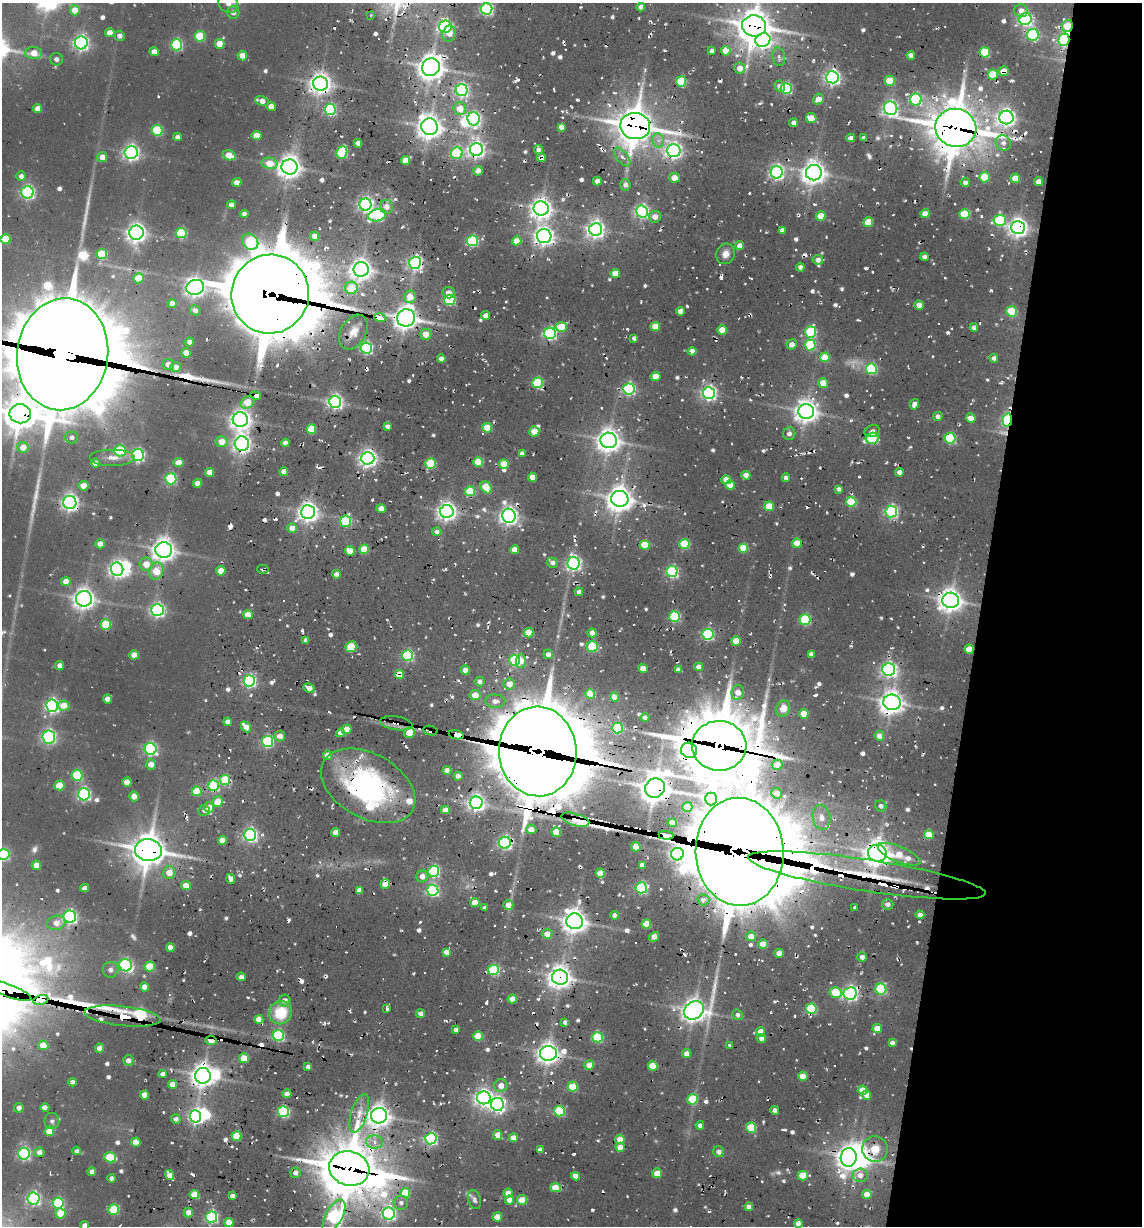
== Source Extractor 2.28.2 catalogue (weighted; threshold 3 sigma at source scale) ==
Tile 8 of 4 x 4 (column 4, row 2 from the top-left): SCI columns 4402-5541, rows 2449-3672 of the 5654 x 5023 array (HDU 1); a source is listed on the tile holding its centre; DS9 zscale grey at full resolution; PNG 1144 x 1228 px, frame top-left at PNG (2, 3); each listed source drawn as its Kron ellipse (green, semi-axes under 4 px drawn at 4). Shown black and unused: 15% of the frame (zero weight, under 2 of 3 exposures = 18% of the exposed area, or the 3 px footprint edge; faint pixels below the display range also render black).
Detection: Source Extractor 2.28.2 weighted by HDU 2 'WHT'; one run over the whole footprint, this tile lists its part. Background 0.102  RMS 0.0093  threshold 0.0421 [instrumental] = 3 sigma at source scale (4.5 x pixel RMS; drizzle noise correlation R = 1.50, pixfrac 1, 0.05/0.05 arcsec/px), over >= 5 px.
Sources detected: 823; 2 too faint to see at this stretch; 7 inside a brighter object's white glare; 88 cosmic-ray / hot-pixel residue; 2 long thin detections or spike segments (spike, bleed or trail) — neither listed nor drawn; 15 inside a brighter listed object's ellipse — not listed separately; of the other 709, all 500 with FLUX_AUTO >= 4.17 (the completeness limit of this list) listed and drawn (209 fainter detections not listed), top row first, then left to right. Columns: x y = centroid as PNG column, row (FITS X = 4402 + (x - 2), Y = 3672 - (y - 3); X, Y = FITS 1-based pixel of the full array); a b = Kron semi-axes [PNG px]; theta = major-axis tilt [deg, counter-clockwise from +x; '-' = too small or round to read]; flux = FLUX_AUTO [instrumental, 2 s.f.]
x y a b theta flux
228 3 10 9 - 10
641 7 4 4 - 6.9
487 9 5 5 - 220
75 10 5 5 - 19
1021 11 6 6 - 8.1
233 12 6 6 - 5.8
371 15 3 3 - 5
1025 19 6 6 - 280
754 26 12 10 -3 2100
1067 26 6 5 - 32
445 27 6 6 - 230
110 33 4 4 - 12
449 33 8 6 70 10
1033 35 6 5 - 150
120 36 5 5 - 5.8
200 36 5 5 - 65
763 40 8 6 23 460
1064 40 6 5 - 230
81 43 6 6 - 390
220 44 5 5 - 25
177 45 5 5 - 140
712 51 4 4 - 5.4
726 51 5 4 - 17
154 52 4 4 - 11
985 52 5 5 - 55
34 53 8 6 -4 17
242 55 5 5 - 13
911 55 4 4 - 7.6
779 57 9 6 -78 5.5
56 59 6 6 - 4.7
431 67 9 8 - 1200
740 68 5 5 - 11
1004 71 5 5 - 15
993 75 5 5 - 47
832 77 6 6 - 410
681 81 5 5 - 58
890 81 5 5 - 32
320 84 7 7 - 870
780 86 6 5 - 8
786 89 5 5 - 110
462 90 6 6 - 240
818 99 6 5 - 12
916 100 6 6 - 120
262 101 7 4 -16 10
271 106 5 4 - 10
891 108 7 6 - 370
38 109 4 4 - 13
460 109 6 6 - 19
330 110 5 5 - 140
1006 117 7 7 - 540
811 118 5 5 - 20
474 119 7 6 - 260
793 123 4 4 - 6.6
635 126 15 13 -10 2500
429 127 8 8 - 1100
561 127 4 4 - 6.8
956 128 20 19 - 3600
157 130 5 5 - 86
256 135 5 4 - 18
177 137 4 4 - 5.7
851 138 4 4 - 8
864 138 4 4 - 5.7
658 140 7 6 - 6
358 143 4 4 - 7.8
1003 143 8 7 - 6.3
476 149 6 6 - 440
538 150 5 4 - 5.2
674 150 7 6 - 390
342 152 6 5 - 100
131 153 6 6 - 430
457 153 6 5 - 96
229 155 7 5 -18 20
102 157 5 5 - 12
622 157 11 5 -51 5.9
541 158 4 4 - 10
405 160 4 4 - 16
270 163 8 5 -12 20
289 167 8 7 - 960
478 171 5 4 - 8.6
777 172 6 6 - 320
814 173 8 7 - 990
21 176 5 5 - 5.4
985 177 5 5 - 42
674 178 5 4 - 13
1015 178 5 5 - 25
597 181 4 4 - 8.4
237 182 4 4 - 10
965 182 5 4 - 5.1
1038 182 4 4 - 10
625 185 6 5 - 4.5
28 192 6 6 - 260
365 204 6 6 - 300
231 205 4 4 - 5.8
386 207 7 6 - 9.1
541 208 7 7 - 810
642 212 6 6 - 280
244 214 4 4 - 5.2
925 214 4 4 - 15
965 214 5 5 - 60
377 215 9 6 17 120
821 216 5 4 - 25
655 217 6 6 - 9.8
1000 220 6 5 - 100
868 222 5 4 - 29
1018 227 7 6 - 660
596 229 6 6 - 570
782 230 4 4 - 4.2
136 233 7 7 - 670
181 233 5 5 - 83
315 236 4 4 - 14
544 236 7 7 - 580
5 239 5 5 - 36
473 241 5 5 - 120
517 241 5 4 - 16
250 242 9 7 -42 87
740 246 4 4 - 13
102 254 5 5 - 72
726 254 10 9 - 10
924 257 4 4 - 5.1
818 260 5 4 - 6.6
415 263 6 6 - 330
800 267 4 4 - 5.3
361 269 7 7 - 800
615 273 4 4 - 21
138 278 5 5 - 33
195 287 9 7 14 670
351 288 6 6 - 30
448 293 6 6 - 6.7
270 294 39 39 - 11000
410 297 6 6 - 18
450 300 5 5 - 100
172 304 4 4 - 9.7
919 305 4 4 - 12
195 310 5 5 - 6.1
680 311 4 4 - 8
1011 311 5 5 - 66
485 315 4 4 - 7.2
380 318 6 3 -11 470
406 318 9 8 - 1000
655 326 5 4 - 20
561 327 5 5 - 35
974 327 4 4 - 5.8
722 330 5 4 - 23
353 332 19 12 60 16
811 332 6 5 - 100
550 333 6 6 - 200
426 334 5 5 - 15
634 338 4 4 - 4.3
189 342 5 4 - 4.8
792 344 5 5 - 9.7
810 345 5 5 - 91
366 348 5 5 - 190
692 351 4 4 - 12
186 353 5 4 - 15
63 354 56 45 82 22000
825 357 5 5 - 37
994 358 4 4 - 5
441 359 4 4 - 5.9
168 364 6 5 - 9.4
176 367 5 5 - 9.1
871 369 5 5 - 100
655 377 5 4 - 16
537 383 5 5 - 92
823 383 5 5 - 18
629 389 5 5 - 190
709 393 6 6 - 340
256 396 5 3 - 51
248 402 7 5 36 26
335 402 6 6 - 340
914 404 5 4 - 6.5
806 411 8 7 - 980
20 414 11 9 -8 2000
938 416 5 4 - 5.4
971 418 5 4 - 14
240 420 7 7 - 750
1007 420 7 4 79 140
387 426 4 4 - 4.5
487 428 5 4 - 34
311 429 5 5 - 46
534 431 5 5 - 22
872 431 8 5 17 4.9
789 434 6 6 - 5.2
72 437 6 6 - 4.7
872 438 6 5 - 100
950 438 5 5 - 110
609 440 8 7 - 1000
222 442 6 5 - 15
285 443 4 4 - 6.4
242 444 7 7 - 530
23 447 5 5 - 16
120 451 6 5 - 79
522 453 4 4 - 5.3
138 455 6 6 - 230
112 457 23 8 0 12
368 458 6 6 - 530
478 462 5 5 - 40
95 463 4 4 - 11
179 463 5 4 - 18
431 463 5 5 - 63
504 464 5 5 - 31
210 472 4 4 - 15
284 472 4 4 - 10
899 472 4 4 - 5.7
746 475 4 4 - 12
533 477 4 4 - 19
786 478 4 4 - 4.9
171 479 5 5 - 130
726 480 5 4 - 13
197 483 4 4 - 11
730 485 5 4 - 17
84 486 5 5 - 20
486 487 7 5 -52 37
839 489 4 4 - 4.3
470 491 5 5 - 46
620 499 8 8 - 1200
70 502 6 6 - 500
851 502 5 5 - 71
769 506 5 5 - 31
381 509 4 4 - 17
447 511 7 6 - 590
308 512 7 7 - 710
891 512 6 6 - 220
509 516 7 6 - 550
346 521 6 5 - 83
292 528 5 5 - 12
437 532 4 4 - 4.4
797 543 5 4 - 22
100 544 4 4 - 12
684 544 5 5 - 64
645 545 5 4 - 40
744 548 5 5 - 37
364 549 4 4 - 28
164 550 8 7 - 1100
515 550 4 4 - 14
350 551 5 4 - 20
552 563 6 5 - 5.3
574 563 6 6 - 310
146 564 6 6 - 17
117 569 7 6 - 440
263 569 6 3 -3 6.3
156 571 9 7 73 25
221 571 5 4 - 19
672 572 5 5 - 170
336 574 4 4 - 6
66 581 4 4 - 15
579 592 4 4 - 5.6
84 599 8 7 - 820
951 600 8 7 - 980
157 610 6 6 - 310
248 615 4 4 - 18
674 616 5 5 - 100
805 619 5 5 - 110
106 624 5 5 - 57
529 633 5 5 - 27
592 633 4 4 - 8
708 634 5 5 - 140
306 640 4 4 - 4.9
736 641 5 4 - 18
351 647 6 5 - 49
592 647 5 5 - 61
969 649 4 4 - 19
548 654 5 4 - 6
811 654 4 4 - 4.6
134 655 5 4 - 19
408 655 5 5 - 130
515 660 5 5 - 130
521 661 7 5 87 9.8
59 665 4 4 - 6.9
699 667 4 4 - 7.7
643 668 5 4 - 9
889 669 6 6 - 360
465 670 4 4 - 9
678 670 4 4 - 5.4
399 674 4 4 - 25
249 681 5 5 - 220
480 682 5 5 - 5.6
509 684 5 5 - 13
309 688 6 4 -27 11
738 692 7 6 - 12
590 694 5 4 - 31
475 695 5 5 - 18
614 697 5 4 - 14
108 699 4 4 - 12
495 701 10 6 -3 8.5
892 702 9 8 - 1000
64 705 5 5 - 18
52 706 6 6 - 310
783 709 8 7 - 13
804 714 5 4 - 23
645 718 4 4 - 6.3
228 722 4 4 - 8.4
396 723 16 7 -9 9.7
246 727 6 4 -48 18
617 728 5 5 - 98
347 729 5 4 - 23
430 731 7 5 -13 4.5
340 733 4 4 - 8.6
409 733 5 5 - 24
456 735 7 4 -12 1300
280 736 5 5 - 11
879 736 5 4 - 9.8
49 737 6 6 - 230
267 741 5 5 - 160
719 746 27 25 -2 6200
151 749 6 6 - 230
689 750 8 7 - 330
538 751 45 39 -87 13000
328 755 4 4 - 15
151 764 5 5 - 11
777 765 5 5 - 15
447 770 4 4 - 9.5
77 775 5 5 - 87
458 776 4 4 - 7
225 780 5 5 - 63
127 782 4 4 - 16
59 785 5 5 - 29
213 786 5 5 - 130
368 786 51 32 -29 240
655 788 10 9 - 1700
197 791 5 5 - 32
777 793 5 5 - 7.6
84 794 6 6 - 230
134 796 5 4 - 15
711 799 6 6 - 190
218 802 5 5 - 22
476 803 6 6 - 440
881 806 5 5 - 5.1
209 807 5 5 - 11
687 807 5 5 - 14
204 810 5 5 - 4.2
445 810 4 4 - 10
821 817 12 9 -80 10
575 820 14 6 -17 290
672 823 4 4 - 16
531 829 5 5 - 13
335 832 4 4 - 13
556 832 5 4 - 25
250 835 6 6 - 280
666 835 7 3 -7 940
929 835 5 4 - 28
222 840 4 4 - 12
505 843 6 6 - 250
636 847 5 4 - 17
148 850 13 11 -7 2600
740 852 54 44 -88 21000
877 853 9 8 - 1300
677 854 6 6 - 290
899 854 23 8 -22 28
3 855 6 5 - 130
36 865 5 4 - 13
642 865 4 4 - 8.7
433 871 5 5 - 140
169 873 6 6 - 15
600 873 4 4 - 16
867 875 120 16 -9 1500
422 876 6 6 - 9.6
231 879 5 4 - 8.3
385 884 5 4 - 16
186 885 5 4 - 18
84 888 4 4 - 4.8
641 888 5 5 - 150
359 890 4 4 - 8
433 890 5 5 - 180
703 900 6 5 - 5.7
475 903 4 4 - 19
888 904 6 5 - 6.7
508 905 5 5 - 10
855 907 4 3 - 13
485 908 4 4 - 4.5
615 915 4 4 - 7.7
920 915 4 4 - 7.5
70 917 6 6 - 270
575 921 8 8 - 1100
56 923 9 7 14 11
646 924 5 4 - 29
547 934 5 5 - 12
751 936 5 5 - 12
654 937 5 4 - 11
763 944 5 4 - 19
170 947 4 4 - 11
446 952 4 4 - 8.4
779 953 4 4 - 12
862 957 5 5 - 5.2
126 965 6 6 - 190
150 967 5 5 - 42
110 970 8 7 - 5.8
493 970 5 5 - 99
241 977 4 4 - 6.3
560 977 8 7 - 990
145 987 4 4 - 12
881 989 5 5 - 110
9 991 24 6 -21 1700
835 992 6 5 - 48
850 993 6 6 - 350
512 999 4 4 - 14
41 1000 8 5 12 1800
285 1000 6 5 - 8.2
387 1009 4 3 - 7.2
811 1009 5 5 - 86
694 1010 10 8 33 1100
281 1013 12 11 - 44
421 1014 4 4 - 7.4
737 1015 5 5 - 4.5
123 1016 38 10 -6 1600
259 1019 4 4 - 15
565 1022 4 4 - 4.6
877 1029 5 4 - 20
456 1030 4 3 - 4.3
761 1032 5 4 - 13
278 1035 5 5 - 130
478 1036 5 5 - 40
597 1037 5 5 - 90
761 1038 5 4 - 5.3
211 1040 6 3 -5 28
892 1043 4 4 - 5
43 1045 5 4 - 22
730 1045 4 3 - 5.8
100 1048 4 4 - 13
548 1053 8 7 - 830
686 1054 4 4 - 9.8
244 1058 5 5 - 25
128 1060 5 5 - 6.7
589 1065 5 5 - 14
653 1066 5 4 - 34
308 1067 4 4 - 5.5
163 1074 4 4 - 5.7
203 1076 8 7 - 1000
803 1076 4 4 - 23
72 1082 4 4 - 5.3
172 1084 4 4 - 12
501 1086 6 6 - 11
573 1087 5 5 - 43
863 1090 5 4 - 22
287 1094 4 4 - 10
145 1095 4 4 - 19
867 1095 4 4 - 10
484 1098 7 6 - 500
693 1099 5 5 - 67
497 1104 6 6 - 380
19 1108 5 4 - 5.8
45 1108 4 4 - 7.3
775 1110 4 4 - 5.5
559 1111 5 5 - 94
283 1112 5 5 - 150
359 1113 20 8 73 15
196 1116 6 5 - 300
379 1116 8 7 - 990
176 1119 5 4 - 5.2
52 1121 8 7 - 4.2
700 1125 4 4 - 4.7
751 1128 5 5 - 44
49 1131 5 5 - 30
498 1135 5 4 - 15
237 1136 5 5 - 43
513 1138 4 4 - 13
431 1139 6 5 - 220
620 1139 4 4 - 19
136 1142 4 4 - 19
375 1142 8 6 -2 7.3
620 1147 4 4 - 15
875 1149 13 13 - 55
540 1150 4 4 - 6.8
77 1151 4 4 - 4.6
39 1152 5 4 - 7.3
719 1152 5 5 - 5.9
24 1154 6 6 - 210
110 1157 6 5 - 57
849 1157 9 8 - 1000
349 1168 20 17 -16 4600
92 1172 4 4 - 6.7
295 1173 5 5 - 6.1
657 1173 5 5 - 20
170 1175 5 4 - 15
860 1175 7 6 - 9
576 1176 4 4 - 7.8
803 1176 5 5 - 38
112 1178 4 4 - 5.6
555 1188 5 4 - 23
405 1193 5 5 - 38
508 1193 4 4 - 11
867 1194 5 4 - 15
194 1195 5 4 - 33
232 1196 4 4 - 6.4
34 1198 6 6 - 250
475 1199 10 6 -72 4.4
509 1200 4 4 - 9.9
522 1200 5 5 - 22
58 1203 5 5 - 120
401 1203 7 7 - 4.8
749 1207 4 4 - 9.2
114 1210 5 5 - 60
61 1213 5 5 - 33
188 1213 5 4 - 11
389 1214 6 6 - 240
334 1216 18 8 61 270
211 1217 5 5 - 180
497 1217 4 4 - 16
229 1222 5 4 - 19
798 1224 4 4 - 11
85 1225 4 4 - 6.8
Overlapping masked pixels (flux is a lower limit): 82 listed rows (the first 20) at x y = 754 26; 1067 26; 1064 40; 985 52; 431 67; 1004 71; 916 100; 1006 117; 635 126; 429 127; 956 128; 674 150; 541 158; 365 204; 386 207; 377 215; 1018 227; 544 236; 415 263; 270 294
Isophote crosses this tile's border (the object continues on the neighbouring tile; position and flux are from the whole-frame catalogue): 9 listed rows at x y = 228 3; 487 9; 754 26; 5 239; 63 354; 20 414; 3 855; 9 991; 85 1225